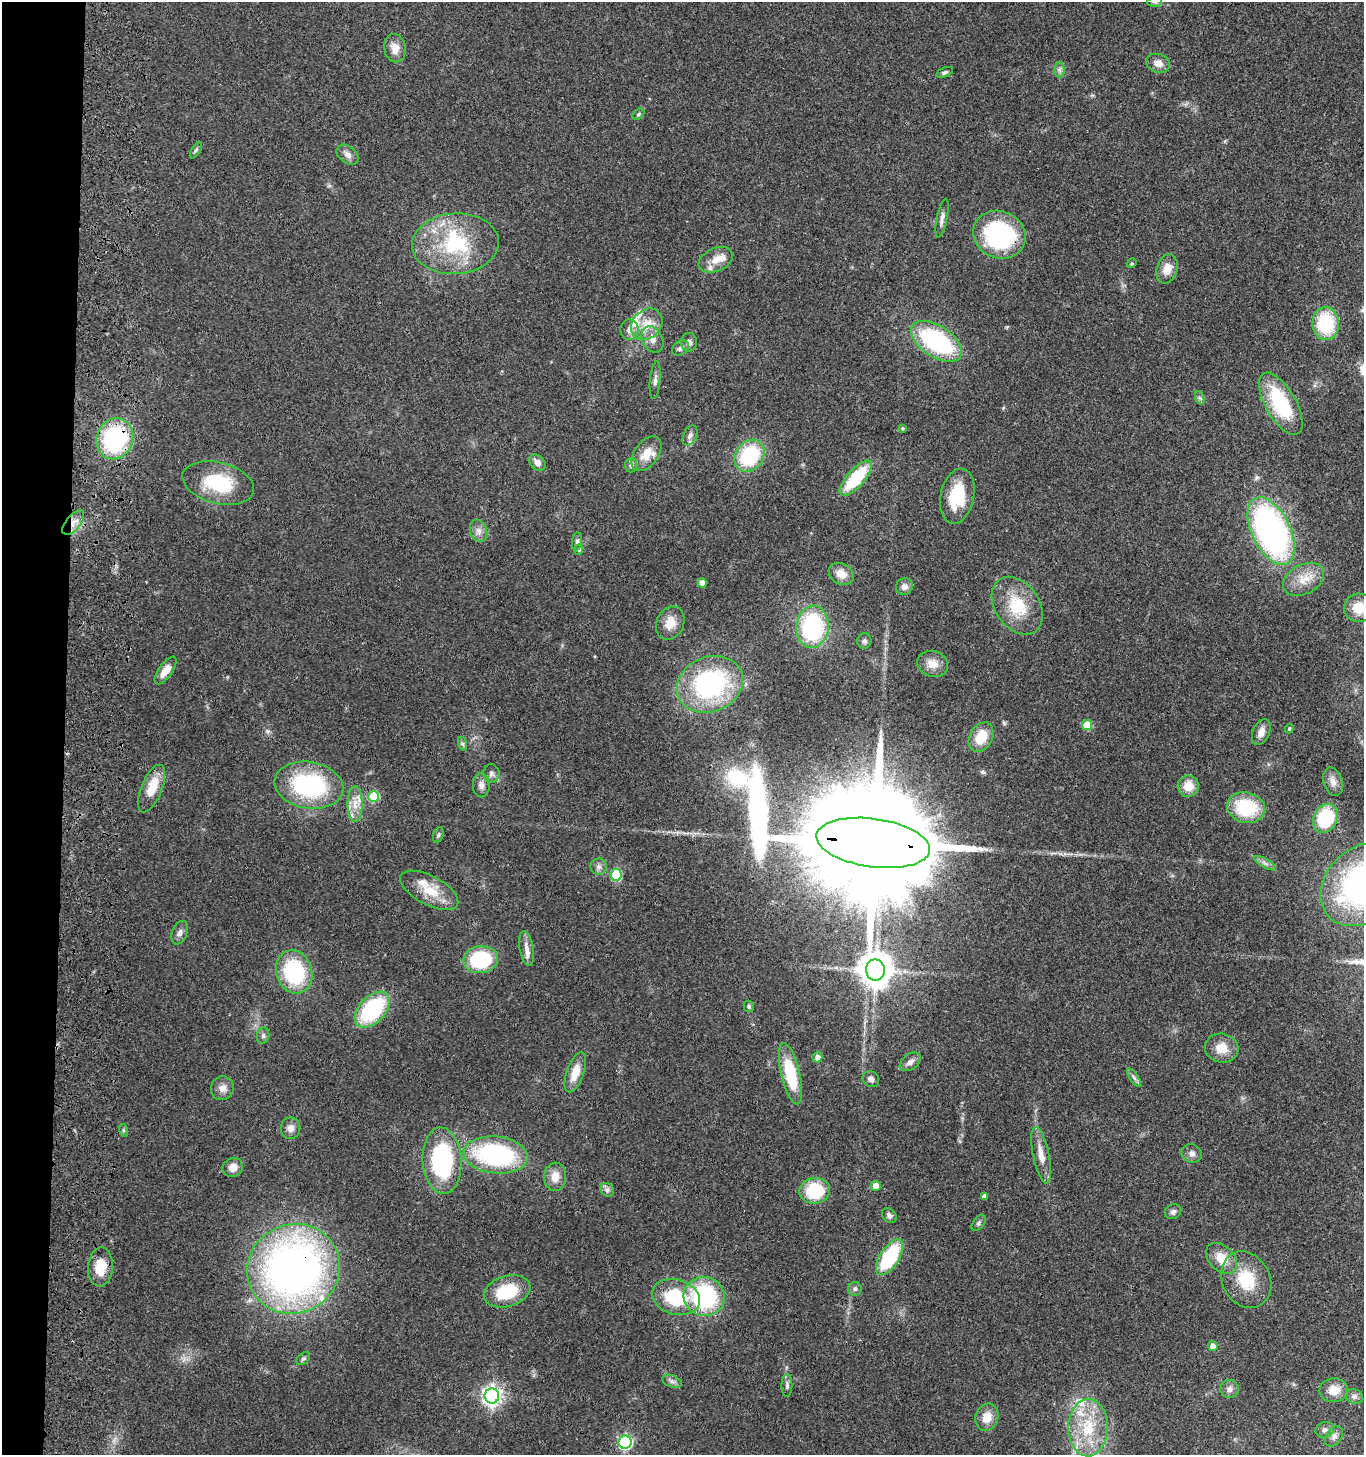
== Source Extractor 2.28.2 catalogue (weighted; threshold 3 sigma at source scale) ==
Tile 4 of 3 x 3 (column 1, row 2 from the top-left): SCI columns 251-1612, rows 1612-3064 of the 4678 x 4675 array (HDU 1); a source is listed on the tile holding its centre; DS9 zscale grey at full resolution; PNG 1366 x 1457 px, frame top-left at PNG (2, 2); each listed source drawn as its Kron ellipse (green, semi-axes under 4 px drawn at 4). Shown black and unused: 5% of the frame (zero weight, under 3 of 4 exposures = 13% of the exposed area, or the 3 px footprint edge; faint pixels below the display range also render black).
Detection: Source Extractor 2.28.2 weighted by HDU 2 'WHT'; one run over the whole footprint, this tile lists its part. Background 0.119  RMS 0.0069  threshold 0.0312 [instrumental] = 3 sigma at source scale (4.5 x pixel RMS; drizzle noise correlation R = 1.50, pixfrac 1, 0.05/0.05 arcsec/px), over >= 5 px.
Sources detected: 138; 12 inside a brighter listed object's ellipse — not listed separately; the other 126 listed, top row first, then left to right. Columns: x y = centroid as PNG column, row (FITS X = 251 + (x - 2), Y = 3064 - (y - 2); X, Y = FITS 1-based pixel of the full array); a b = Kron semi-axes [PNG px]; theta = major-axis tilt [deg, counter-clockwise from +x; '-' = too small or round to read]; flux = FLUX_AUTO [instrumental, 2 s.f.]
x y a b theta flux
1155 2 7 5 6 1.4
395 48 14 11 -80 7.2
1158 63 12 9 -20 5.3
1059 70 8 5 -89 2.1
945 72 9 4 22 1.7
638 114 6 4 41 1.3
196 150 9 4 58 1.3
348 155 12 8 -39 3.9
942 218 20 5 79 3.5
999 235 27 23 -23 94
455 244 43 30 3 58
716 260 18 11 24 8.8
1132 263 5 4 - 0.82
1167 269 15 10 73 8.7
647 324 17 14 45 13
1326 324 16 13 -87 38
629 330 10 9 - 4.4
652 339 14 10 -62 6.1
936 341 29 15 -33 87
689 342 9 8 - 3.3
680 348 9 7 32 2.5
655 380 19 5 85 2.8
1200 398 7 4 -70 1.3
1281 404 35 15 -60 54
902 428 4 4 - 1
690 435 10 6 64 2.5
115 439 21 18 69 79
646 454 20 12 54 12
750 456 17 13 53 52
537 463 9 7 -47 4.8
631 465 7 6 - 1.8
856 478 22 8 48 42
218 483 36 20 -14 39
957 496 28 16 78 28
73 522 15 7 51 5.8
479 531 11 8 -69 3.9
1271 531 36 19 -64 230
577 541 9 5 84 1.8
579 550 5 4 - 0.85
841 574 13 10 -30 8
1304 579 22 14 28 13
702 583 4 4 - 5.5
904 586 8 8 - 3.7
1017 606 31 22 -55 29
1359 608 15 14 - 13
670 623 17 13 66 10
812 627 21 16 82 78
864 641 7 7 - 1.9
933 664 16 12 -17 8.2
166 670 16 6 54 8.3
710 684 34 27 22 100
1087 725 5 5 - 18
1289 728 5 4 - 0.79
1261 732 13 8 66 5.3
981 737 15 11 60 17
463 744 7 4 -71 1.3
491 773 9 8 - 2.5
1333 782 14 9 -72 5.2
309 785 34 23 -9 80
481 785 12 8 -89 4.3
1188 786 10 10 - 11
152 788 25 10 68 16
374 797 5 5 - 39
355 804 18 7 -90 7.5
1246 808 19 15 -14 39
1325 818 15 11 64 47
438 835 8 5 71 1.5
873 843 57 24 -8 39000
1265 863 12 4 -30 2.6
599 866 8 8 - 2.6
616 875 6 5 - 37
1362 885 46 36 45 190
429 890 32 14 -28 17
180 933 12 7 68 3.1
526 948 18 7 -80 5.7
481 960 17 13 6 49
875 970 10 9 - 1400
294 972 22 18 -72 58
749 1006 6 5 - 1.2
372 1010 21 13 47 63
263 1036 8 6 76 1.7
1222 1048 17 14 -13 11
817 1057 5 5 - 4
910 1062 12 7 36 3.7
575 1072 21 8 71 11
790 1074 31 9 -77 38
1134 1078 10 4 -56 1.9
871 1079 9 7 -40 2.8
222 1088 12 11 - 4.9
290 1128 10 10 - 4.2
123 1130 6 4 -72 1
1192 1153 10 9 - 3.1
496 1155 32 18 -6 100
1041 1155 28 8 -78 9.5
442 1161 33 19 -86 77
233 1168 10 9 - 5.9
555 1177 14 11 87 8.2
876 1186 5 5 - 7.8
607 1190 7 6 - 2
815 1191 15 13 8 35
984 1197 4 4 - 3.3
1173 1212 8 7 - 2.3
889 1215 8 6 -49 2.2
979 1223 9 5 54 1.6
889 1257 20 9 57 53
1222 1258 18 12 -44 13
100 1267 19 12 86 16
293 1269 47 44 29 410
1246 1280 29 24 -63 30
855 1289 7 7 - 1.9
507 1291 24 15 16 32
704 1296 20 19 - 78
676 1297 24 17 -17 40
1213 1346 5 5 - 5.5
303 1359 8 5 39 1.5
672 1381 10 6 -21 2.4
787 1385 12 5 90 2.2
1229 1389 9 9 - 3.3
1334 1390 14 12 3 9.8
492 1396 7 7 - 320
1354 1396 9 7 -24 2.5
987 1417 14 11 71 9.6
1088 1428 29 20 89 32
1325 1430 9 7 19 2.8
1334 1436 11 7 53 3.2
625 1442 6 6 - 130
Overlapping masked pixels (flux is a lower limit): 5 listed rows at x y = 999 235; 115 439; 73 522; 873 843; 293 1269
Isophote crosses this tile's border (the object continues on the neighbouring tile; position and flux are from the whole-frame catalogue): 3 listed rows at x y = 1155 2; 1359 608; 1362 885